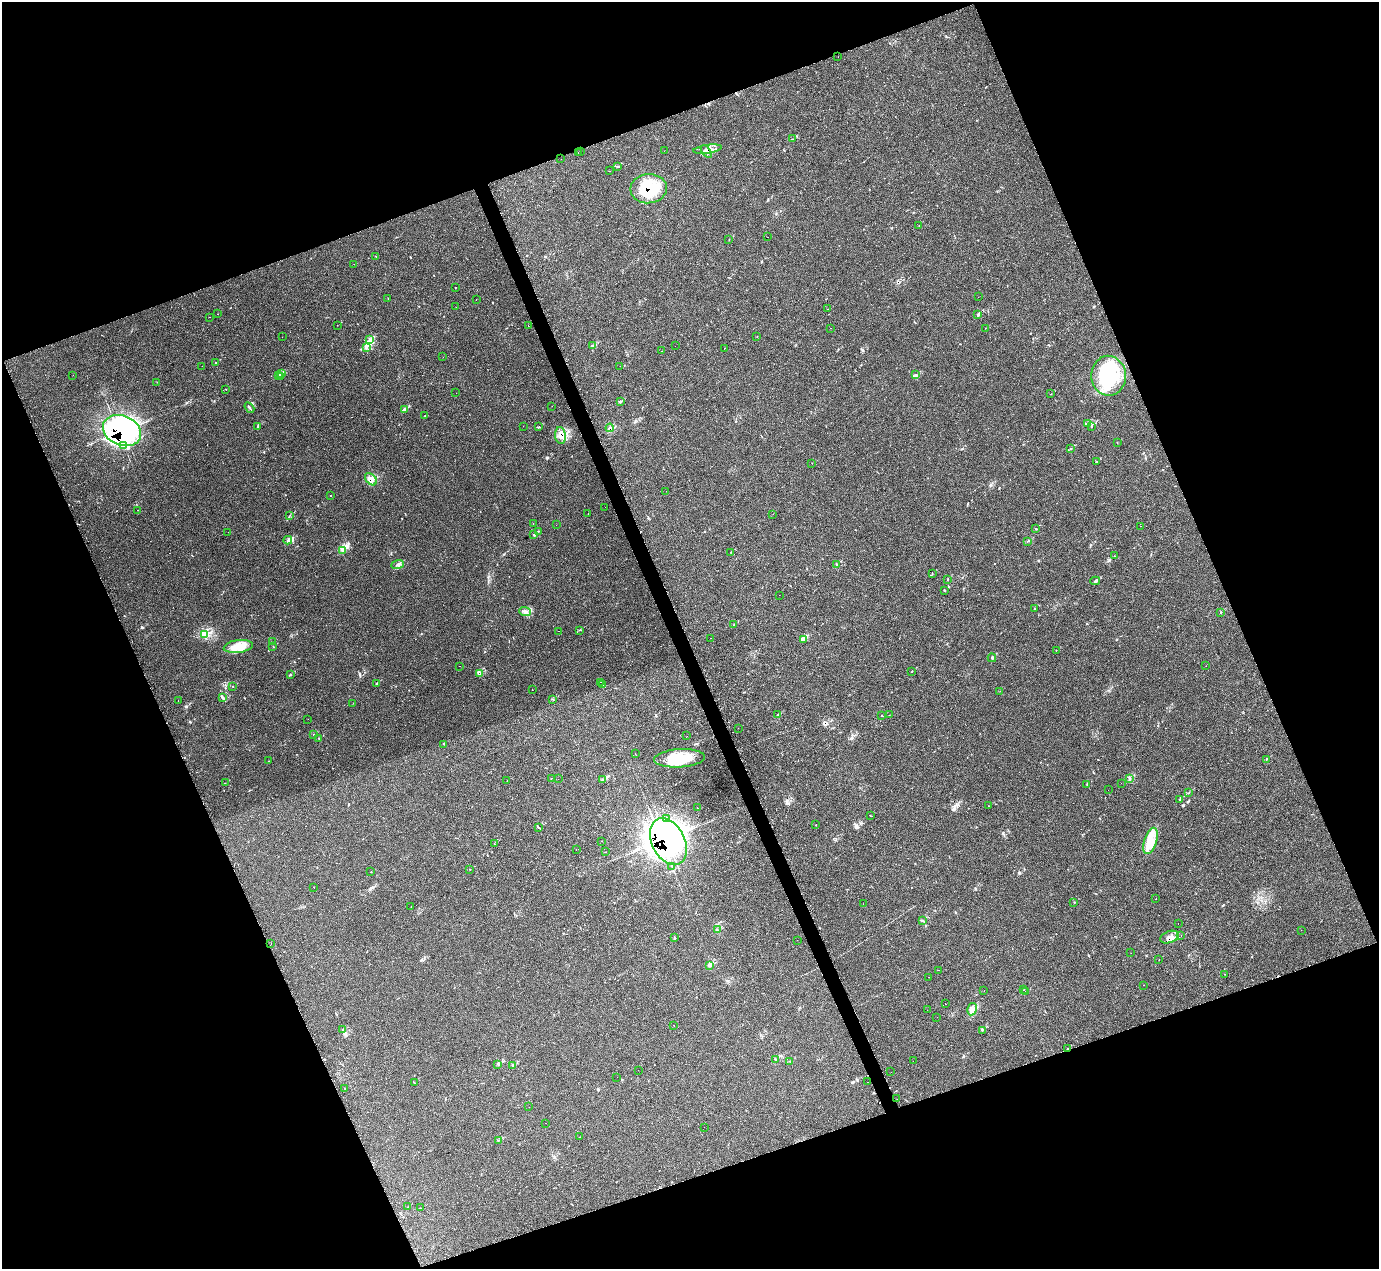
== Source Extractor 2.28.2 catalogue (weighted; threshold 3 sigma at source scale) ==
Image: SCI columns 2-5508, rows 276-5341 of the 5525 x 5503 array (HDU 1 of 3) = the unmasked area's bounding box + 8 px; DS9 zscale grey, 4 x 4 block average (1 PNG px = mean of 4 x 4 image px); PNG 1381 x 1271 px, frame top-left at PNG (2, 2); each listed source drawn as its Kron ellipse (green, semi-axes under 4 px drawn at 4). Shown black and unused: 42% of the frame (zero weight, under 2 of 3 exposures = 1% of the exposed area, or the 3 px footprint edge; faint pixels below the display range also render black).
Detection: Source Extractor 2.28.2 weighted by HDU 2 'WHT'. Background 0.134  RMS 0.007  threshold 0.0314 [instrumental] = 3 sigma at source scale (4.5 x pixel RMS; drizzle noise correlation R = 1.50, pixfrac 1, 0.05/0.05 arcsec/px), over >= 5 px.
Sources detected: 275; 16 inside a brighter object's white glare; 32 cosmic-ray / hot-pixel residue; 1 long thin detection or spike segment (spike, bleed or trail) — neither listed nor drawn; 2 coinciding with a brighter row at this scale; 9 inside a brighter listed object's ellipse — not listed separately; the other 215 listed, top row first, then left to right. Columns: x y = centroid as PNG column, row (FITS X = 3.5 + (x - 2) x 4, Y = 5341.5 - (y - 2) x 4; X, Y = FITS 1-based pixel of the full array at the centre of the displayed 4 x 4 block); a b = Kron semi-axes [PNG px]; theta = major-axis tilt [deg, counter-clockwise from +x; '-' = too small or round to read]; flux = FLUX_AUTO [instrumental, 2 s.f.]
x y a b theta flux
838 57 2 2 - 0.67
792 139 2 2 - 1.5
707 149 14 2 9 15
664 151 2 2 - 1.9
706 151 7 3 -54 12
581 152 2 2 - 5.6
578 153 2 2 - 1.2
561 159 2 2 - 0.52
617 166 2 2 - 2
609 171 2 2 - 7
649 189 18 14 5 160
919 226 2 2 - 0.77
768 237 2 2 - 0.82
729 239 2 2 - 1.2
376 256 2 2 - 3.7
354 264 2 2 - 0.71
455 287 2 2 - 1.5
978 297 2 2 - 0.58
388 298 2 2 - 1.9
476 300 2 2 - 1.6
456 307 2 2 - 0.75
828 309 2 2 - 0.96
218 314 2 2 - 11
978 314 3 2 - 4.2
210 317 2 2 - 0.94
337 325 2 2 - 0.62
528 326 2 2 - 2.2
830 328 2 2 - 0.64
985 328 2 2 - 0.81
282 337 2 2 - 1.5
757 337 2 2 - 1.8
369 340 4 2 - 6.5
593 345 2 2 - 3.6
675 346 2 2 - 0.86
366 347 3 2 - 5
724 348 2 2 - 6.9
662 351 2 2 - 6.5
443 357 2 2 - 0.51
216 363 2 2 - 1.3
202 366 2 2 - 2
620 366 2 2 - 1.3
281 374 3 2 - 3.6
916 374 2 2 - 2
73 375 2 2 - 1.3
279 376 2 2 - 2.7
1109 376 20 17 -87 290
281 377 2 2 - 1.3
157 382 2 2 - 0.55
226 389 2 2 - 1.9
456 393 2 2 - 0.63
1051 394 2 2 - 1.1
620 401 3 2 - 2.9
552 406 2 2 - 0.68
249 408 6 2 -57 4.4
405 410 3 3 - 5.4
425 416 2 2 - 4.8
1088 423 2 2 - 2.5
523 426 2 2 - 3.2
258 427 2 2 - 1.3
539 427 2 2 - 2.1
1091 427 2 2 - 1.3
610 428 4 2 - 4.4
122 431 20 14 -23 1200
560 435 8 5 -82 30
1117 443 2 2 - 1.1
124 446 4 2 - 4.7
1070 448 2 2 - 1.3
1096 462 4 2 - 2.5
812 463 2 2 - 0.81
371 479 7 5 -49 21
666 491 2 2 - 0.58
331 496 2 2 - 2.3
605 507 2 2 - 1.9
138 510 2 2 - 1.1
588 513 2 2 - 3.7
773 514 2 2 - 0.63
290 515 2 2 - 0.92
533 523 2 2 - 3.1
556 525 2 2 - 0.61
1140 526 2 2 - 0.62
1035 529 3 2 - 2.4
538 531 2 2 - 2.4
228 532 2 2 - 0.97
533 534 2 2 - 1.4
288 540 4 3 - 7.4
1027 542 2 2 - 0.84
343 551 4 3 - 7.8
731 552 2 2 - 0.91
1114 556 2 2 - 1.5
398 564 6 3 20 12
836 564 2 2 - 1.4
932 573 2 2 - 0.97
947 579 2 2 - 1.3
1095 581 5 3 - 6
945 590 2 2 - 1.1
779 595 2 2 - 0.75
1035 608 2 2 - 1.4
525 612 6 3 -21 10
1221 612 2 2 - 1.8
734 624 2 2 - 1.4
579 630 2 2 - 1.5
559 631 2 2 - 1
205 634 4 3 - 23
710 638 2 2 - 0.69
803 639 3 2 - 4.8
272 642 2 2 - 0.69
238 646 14 6 7 51
273 646 2 2 - 0.92
1056 651 2 2 - 1.4
992 658 4 2 - 3.7
459 666 2 2 - 2.1
1206 666 2 2 - 1.1
912 671 2 2 - 1.4
480 673 4 2 - 7.4
290 674 2 2 - 2.3
601 682 2 2 - 0.67
377 683 2 2 - 1.5
603 685 2 2 - 0.84
232 686 2 2 - 0.95
532 690 2 2 - 1.2
1000 691 2 2 - 0.66
222 698 3 2 - 2.7
553 700 2 2 - 0.88
178 701 2 2 - 2
353 703 2 2 - 0.77
778 714 2 2 - 1.3
889 715 2 2 - 0.61
882 716 2 2 - 1.4
308 719 2 2 - 1.2
738 728 2 2 - 0.58
313 735 2 2 - 1.1
687 736 2 2 - 0.9
319 738 2 2 - 1.6
444 744 2 2 - 1.3
635 754 2 2 - 1.3
679 758 25 9 4 160
1266 759 2 2 - 1.1
268 761 2 2 - 0.91
551 778 2 2 - 1
558 779 2 2 - 1.1
1130 779 3 2 - 2.1
603 780 2 2 - 3.9
507 781 2 2 - 1.2
225 783 2 2 - 1
1121 783 2 2 - 1.2
1087 784 2 2 - 1.7
1108 790 2 2 - 2.4
1189 793 2 2 - 1.3
1180 799 3 2 - 2.5
988 806 2 2 - 0.87
697 807 2 2 - 5.5
870 815 2 2 - 1.6
666 818 2 2 - 2.1
816 825 2 2 - 2.3
538 827 3 2 - 2.8
602 841 2 2 - 1.6
1150 841 14 6 72 53
668 842 25 16 -63 2300
494 844 2 2 - 0.63
576 850 2 2 - 2.2
605 852 2 2 - 0.8
672 866 3 2 - 3
470 869 2 2 - 0.79
371 872 2 2 - 1.2
314 887 2 2 - 1.5
1156 898 2 2 - 1.3
1074 902 2 2 - 1.4
863 904 2 2 - 0.63
411 906 2 2 - 0.67
923 920 3 2 - 2.2
1178 923 2 2 - 1
717 930 3 3 - 4.6
1301 930 2 2 - 0.89
1181 935 2 2 - 1.4
1169 937 9 5 21 29
674 938 2 2 - 1.9
797 940 2 2 - 0.86
271 944 2 2 - 0.74
1131 953 2 2 - 1.9
1159 960 2 2 - 1
710 965 3 2 - 8.9
938 970 2 2 - 0.57
1225 974 2 2 - 2.4
928 977 2 2 - 2.6
1144 985 2 2 - 1.3
1024 990 2 2 - 6.1
984 991 2 2 - 3.1
1026 992 2 2 - 2.1
945 1004 2 2 - 8.5
972 1009 6 4 79 18
927 1010 2 2 - 1.3
937 1017 2 2 - 0.74
674 1025 2 2 - 39
343 1030 2 2 - 1.8
982 1030 2 2 - 1.6
1067 1049 2 2 - 2.5
775 1059 2 2 - 1.1
913 1061 2 2 - 0.77
790 1062 2 2 - 1.4
498 1065 2 2 - 1.7
513 1065 2 2 - 1.7
638 1070 2 2 - 2
891 1072 2 2 - 1.2
617 1077 2 2 - 0.71
414 1082 3 2 - 1.5
867 1082 2 2 - 1.9
345 1088 2 2 - 0.61
897 1099 2 2 - 3.1
529 1107 2 2 - 0.59
546 1123 2 2 - 0.71
704 1127 2 2 - 1.1
580 1137 2 2 - 0.6
498 1140 2 2 - 1.2
407 1207 2 2 - 1.4
420 1208 2 2 - 1
Overlapping masked pixels (flux is a lower limit): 10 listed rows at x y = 707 149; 706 151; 649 189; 610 428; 122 431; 560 435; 371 479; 668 842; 1169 937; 1067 1049
Diffuse or blended objects may show on this block-average render without a row.